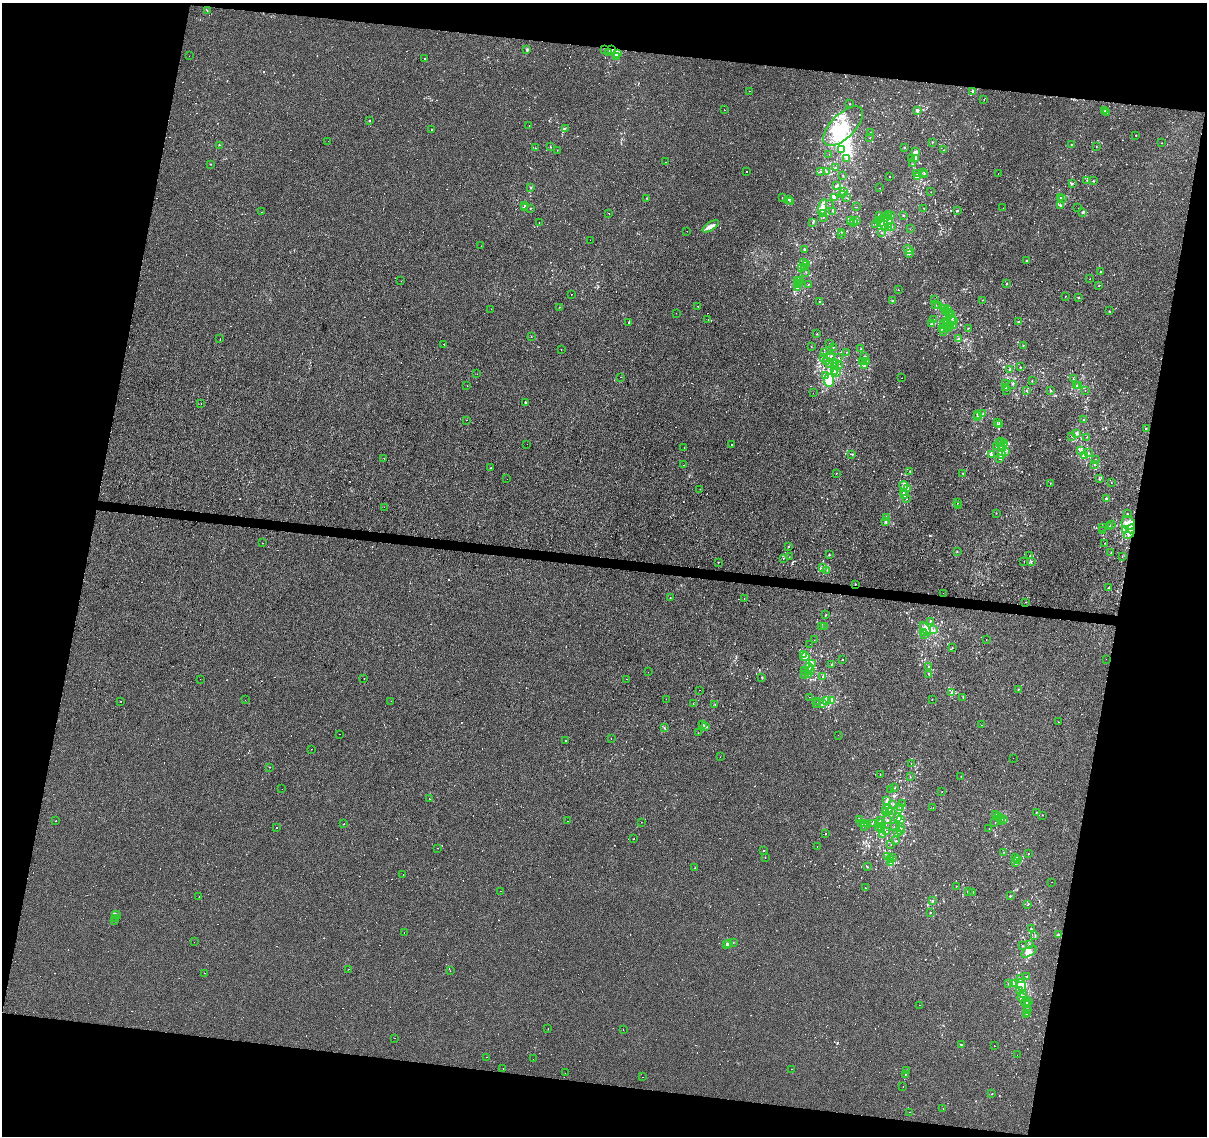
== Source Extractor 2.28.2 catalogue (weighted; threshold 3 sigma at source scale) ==
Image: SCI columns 1-4819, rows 222-4754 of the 4824 x 5035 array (HDU 1 of 3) = the unmasked area's bounding box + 8 px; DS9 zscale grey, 4 x 4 block average (1 PNG px = mean of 4 x 4 image px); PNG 1209 x 1138 px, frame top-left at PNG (2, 3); each listed source drawn as its Kron ellipse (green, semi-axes under 4 px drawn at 4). Shown black and unused: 24% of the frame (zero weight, under 3 of 4 exposures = <1% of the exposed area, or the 3 px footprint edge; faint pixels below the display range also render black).
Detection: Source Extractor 2.28.2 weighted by HDU 2 'WHT'. Background -0.00146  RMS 0.0033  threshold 0.0146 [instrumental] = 3 sigma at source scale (4.5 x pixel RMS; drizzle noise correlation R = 1.50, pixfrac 1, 0.0396/0.0396 arcsec/px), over >= 5 px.
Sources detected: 1288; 4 too faint to see at this stretch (4 x 4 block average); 13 inside a brighter object's white glare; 278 cosmic-ray / hot-pixel residue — neither listed nor drawn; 61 coinciding with a brighter row at this scale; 81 inside a brighter listed object's ellipse — not listed separately; of the other 851, all 500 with FLUX_AUTO >= 0.563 (the completeness limit of this list) listed and drawn (351 fainter detections not listed), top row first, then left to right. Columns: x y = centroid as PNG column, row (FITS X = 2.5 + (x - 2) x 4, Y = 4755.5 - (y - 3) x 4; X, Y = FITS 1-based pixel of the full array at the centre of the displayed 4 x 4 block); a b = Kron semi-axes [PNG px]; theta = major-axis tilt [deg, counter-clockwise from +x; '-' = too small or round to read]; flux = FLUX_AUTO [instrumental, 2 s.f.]
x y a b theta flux
207 11 2 2 - 0.62
527 49 2 2 - 3.5
604 49 2 2 - 1.1
612 49 2 2 - 9.8
608 52 2 2 - 1
618 53 2 2 - 2.5
189 56 2 2 - 1.7
617 57 4 3 - 6.6
425 58 2 2 - 0.73
750 91 2 2 - 0.58
973 92 2 2 - 3.3
984 99 2 2 - 0.65
850 104 2 2 - 1.5
725 110 2 2 - 3.8
917 110 2 2 - 6.1
1105 110 2 2 - 1.2
1106 112 3 2 - 2.4
369 121 2 2 - 4.6
529 125 2 2 - 2.4
843 126 25 12 45 65
565 128 3 2 - 1
432 130 2 2 - 1.7
870 132 2 2 - 0.64
1136 135 2 2 - 1.4
870 137 2 2 - 1
328 141 2 2 - 1.8
932 142 2 2 - 0.91
1162 143 2 2 - 0.99
1071 144 2 2 - 1.2
219 145 2 2 - 0.79
550 146 2 2 - 0.88
1096 146 2 2 - 0.59
535 148 2 2 - 1
905 148 2 2 - 0.79
841 149 2 2 - 1.9
557 150 2 2 - 0.86
943 150 2 2 - 0.64
916 152 3 2 - 5
829 154 2 2 - 0.76
847 158 2 2 - 0.95
916 158 3 2 - 3.8
911 159 2 2 - 1.8
666 162 2 2 - 0.63
210 164 2 2 - 0.82
913 164 2 2 - 0.74
835 168 2 2 - 1.6
747 171 2 2 - 9
827 171 2 2 - 1.6
820 172 2 2 - 1.1
924 172 2 2 - 0.6
998 173 2 2 - 0.7
917 174 2 2 - 1.5
924 174 2 2 - 1
842 175 2 2 - 0.61
918 176 4 2 - 5.6
889 177 2 2 - 1.2
1087 180 2 2 - 0.9
1093 181 2 2 - 1.2
1072 183 2 2 - 0.91
837 186 2 2 - 3.3
531 188 2 2 - 1.5
879 188 2 2 - 1.9
844 192 2 2 - 0.93
931 192 2 2 - 0.69
843 194 2 2 - 1.4
647 198 2 2 - 0.6
782 198 2 2 - 0.81
834 198 2 2 - 1.8
847 198 2 2 - 0.58
1060 198 2 2 - 0.84
1062 198 2 2 - 1.2
789 199 2 2 - 1.3
790 202 3 2 - 2.4
830 204 2 2 - 45
524 205 2 2 - 2.2
1060 205 2 2 - 2.4
524 207 2 2 - 0.72
823 207 8 3 75 10
856 207 2 2 - 0.59
530 208 2 2 - 0.97
924 208 2 2 - 0.76
1003 208 2 2 - 1.2
1078 208 2 2 - 0.59
957 210 2 2 - 1.4
832 211 2 2 - 0.62
262 212 2 2 - 0.57
1082 212 2 2 - 2.4
609 213 2 2 - 16
823 214 3 3 - 2.7
879 215 2 2 - 1.3
888 215 3 2 - 1.6
903 215 2 2 - 1.4
891 216 2 2 - 0.69
823 217 2 2 - 0.72
885 218 5 3 - 12
851 220 2 2 - 1.3
879 220 2 2 - 0.65
857 221 2 2 - 1.5
888 221 6 4 -89 13
854 222 2 2 - 0.57
539 223 2 2 - 0.82
813 223 2 2 - 0.81
880 223 3 3 - 10
884 223 7 3 -81 9.3
876 224 2 2 - 0.62
711 226 9 3 34 8.2
891 226 2 2 - 1.1
888 227 4 2 - 3.3
910 229 2 2 - 0.8
687 231 2 2 - 1
842 232 2 2 - 0.66
882 233 2 2 - 1.2
842 235 2 2 - 0.67
590 240 2 2 - 0.71
481 246 2 2 - 1.4
804 249 2 2 - 2.2
909 250 5 2 - 5.5
909 253 2 2 - 1
1027 261 2 2 - 1.3
804 262 2 2 - 4.8
807 265 2 2 - 0.81
805 267 2 2 - 0.68
802 269 2 2 - 1.5
1100 271 2 2 - 5.5
806 272 2 2 - 0.61
1090 279 2 2 - 0.61
798 280 2 2 - 0.99
401 281 2 2 - 1.3
800 281 2 2 - 1
799 283 2 2 - 2.1
798 284 2 2 - 0.6
808 284 2 2 - 1
1006 284 2 2 - 1.5
1099 285 2 2 - 0.95
798 288 3 2 - 5.9
898 290 2 2 - 0.88
571 294 2 2 - 1.1
1065 296 2 2 - 7.6
1079 298 2 2 - 1.3
935 299 2 2 - 0.58
893 300 2 2 - 0.86
982 300 2 2 - 0.65
820 301 2 2 - 6
935 305 2 2 - 0.76
698 306 2 2 - 5.8
938 306 2 2 - 1.2
560 307 2 2 - 18
491 309 2 2 - 1.9
944 309 2 2 - 1.2
947 310 3 2 - 2.8
1109 311 2 2 - 0.73
945 312 2 2 - 1.5
948 312 3 2 - 2.4
676 313 2 2 - 1.3
952 314 2 2 - 1.6
950 315 2 2 - 0.58
952 318 2 2 - 0.89
708 320 2 2 - 7.6
934 320 2 2 - 1.1
954 320 2 2 - 0.78
946 321 3 2 - 3.2
1019 321 2 2 - 2.2
628 323 2 2 - 1.7
943 323 2 2 - 2.2
932 324 2 2 - 1.4
947 324 3 2 - 2.6
950 325 2 2 - 1.3
954 326 3 2 - 1.5
947 327 5 3 - 8.2
943 328 3 3 - 6.4
968 328 2 2 - 0.68
944 331 2 2 - 1.2
817 334 2 2 - 1.3
531 336 2 2 - 0.9
220 339 2 2 - 4.9
958 339 3 2 - 2.4
444 344 2 2 - 9.2
829 344 2 2 - 0.72
1023 345 2 2 - 0.62
811 347 2 2 - 1.1
833 347 2 2 - 0.87
861 349 2 2 - 2.9
561 350 2 2 - 0.78
824 352 2 2 - 0.57
847 352 2 2 - 0.64
831 356 2 2 - 1.1
864 356 2 2 - 2
824 357 4 2 - 2.1
830 358 2 2 - 0.72
838 358 2 2 - 1.3
826 361 4 2 - 2.2
863 361 2 2 - 2.3
866 362 3 2 - 2.1
830 364 2 2 - 0.73
835 364 2 2 - 0.81
834 366 2 2 - 1.1
839 366 2 2 - 0.92
865 366 2 2 - 3.2
1020 367 2 2 - 0.86
1010 370 2 2 - 1
834 372 3 2 - 3
837 373 2 2 - 3.7
477 374 2 2 - 1.8
825 375 3 3 - 3.4
620 377 2 2 - 3.7
902 378 2 2 - 4
1073 379 3 2 - 1.1
829 380 6 5 - 26
1032 381 2 2 - 0.98
1006 384 2 2 - 0.6
1012 384 2 2 - 0.7
467 386 2 2 - 1
1076 386 2 2 - 1.3
1079 386 2 2 - 0.57
1005 387 2 2 - 1.7
1006 390 2 2 - 0.68
1026 390 2 2 - 2.6
1085 390 2 2 - 0.8
1051 391 2 2 - 2.9
813 393 2 2 - 0.91
201 403 2 2 - 0.8
525 403 2 2 - 1.6
983 413 2 2 - 0.86
978 414 2 2 - 2
977 416 2 2 - 1.5
467 420 2 2 - 0.77
1084 420 3 2 - 2.1
997 423 2 2 - 0.62
999 425 3 2 - 2.3
1146 428 2 2 - 2
1077 433 2 2 - 4.3
1072 436 2 2 - 0.85
1087 437 3 2 - 0.92
1002 442 2 2 - 1.5
999 443 2 2 - 0.6
1005 443 3 2 - 3.1
527 444 2 2 - 0.73
732 444 2 2 - 4.1
997 446 2 2 - 2.4
1002 447 2 2 - 1
684 448 2 2 - 2.2
1003 449 2 2 - 1.5
1006 451 2 2 - 0.96
1080 451 2 2 - 1.1
1088 452 2 2 - 1.1
852 454 2 2 - 0.74
992 455 3 2 - 1.8
1002 455 3 3 - 4.2
1084 456 3 2 - 5.2
384 458 2 2 - 3.1
1000 459 2 2 - 0.59
1095 460 2 2 - 0.7
1094 464 2 2 - 0.92
684 465 2 2 - 12
491 467 2 2 - 0.58
910 471 2 2 - 0.75
836 473 2 2 - 15
963 473 2 2 - 0.89
507 479 2 2 - 0.6
1099 479 2 2 - 0.57
1050 483 2 2 - 0.86
1111 483 2 2 - 0.56
904 486 4 3 - 7
700 489 2 2 - 0.69
908 489 3 2 - 5.8
903 493 2 2 - 1.1
905 494 2 2 - 1.7
1106 498 3 2 - 1.8
906 499 2 2 - 0.72
957 503 3 2 - 1.1
958 506 2 2 - 0.96
384 507 2 2 - 0.62
996 513 2 2 - 0.83
1128 514 2 2 - 0.59
887 517 3 2 - 1.6
885 522 3 2 - 1.7
1128 523 7 6 - 15
1111 524 2 2 - 1.3
1110 526 2 2 - 0.83
1103 527 2 2 - 1.2
1131 529 4 2 - 41
1126 530 3 2 - 3
1102 531 3 2 - 1.2
1129 534 6 3 41 5.7
262 543 2 2 - 1.1
1105 543 2 2 - 0.66
788 546 2 2 - 0.62
957 551 2 2 - 0.93
1111 552 2 2 - 0.95
829 554 2 2 - 2.5
1030 556 2 2 - 1
1122 556 2 2 - 0.72
789 557 2 2 - 0.64
783 558 2 2 - 0.57
1031 561 2 2 - 0.82
718 562 2 2 - 1.2
1024 562 2 2 - 0.76
823 568 2 2 - 0.9
827 570 2 2 - 0.97
855 584 2 2 - 0.78
1109 588 2 2 - 1.5
943 593 2 2 - 0.87
670 598 2 2 - 1.1
744 598 2 2 - 3.5
1025 602 2 2 - 0.59
826 615 2 2 - 1.6
930 621 2 2 - 0.92
821 626 2 2 - 0.57
824 627 2 2 - 1.1
926 629 7 4 -53 26
934 630 2 2 - 1.1
923 633 2 2 - 1.3
924 634 2 2 - 1.8
814 640 2 2 - 3.8
986 640 2 2 - 2.3
810 644 2 2 - 2.7
952 648 2 2 - 0.67
804 654 2 2 - 1.7
805 657 5 2 - 4.5
842 659 2 2 - 0.92
1106 659 2 2 - 2.1
812 663 2 2 - 2.7
831 664 2 2 - 1
928 666 3 2 - 1.1
809 668 5 3 - 6
805 671 3 2 - 2.2
810 671 2 2 - 0.95
648 672 2 2 - 5.8
804 674 2 2 - 0.9
809 674 2 2 - 1.7
929 674 2 2 - 1.9
823 676 2 2 - 0.97
762 677 2 2 - 1.5
200 679 2 2 - 1.5
364 679 2 2 - 1.8
627 679 2 2 - 0.63
1018 689 2 2 - 0.9
700 690 2 2 - 0.85
951 693 2 2 - 1.1
809 697 2 2 - 0.71
963 697 2 2 - 0.71
666 699 2 2 - 0.86
932 699 2 2 - 0.64
245 700 2 2 - 1.7
121 701 2 2 - 0.68
391 701 2 2 - 0.59
826 701 4 2 - 2.3
831 701 3 2 - 5.8
818 702 2 2 - 1.1
816 703 2 2 - 1.4
693 704 2 2 - 0.64
715 704 2 2 - 0.63
822 704 3 2 - 4
1058 722 2 2 - 0.85
703 724 2 2 - 1
981 725 2 2 - 6.6
706 727 2 2 - 0.76
664 728 2 2 - 2.1
698 733 2 2 - 0.62
339 734 2 2 - 1.1
838 735 2 2 - 0.62
611 738 2 2 - 0.59
566 741 2 2 - 1.1
311 749 2 2 - 2.3
720 757 2 2 - 5.4
1013 758 2 2 - 0.61
911 763 2 2 - 0.65
270 767 2 2 - 0.64
880 774 2 2 - 0.76
961 776 2 2 - 0.92
910 777 2 2 - 0.77
895 788 2 2 - 0.76
282 789 2 2 - 0.66
890 790 2 2 - 0.77
942 792 2 2 - 4.8
429 799 2 2 - 5.3
886 801 3 2 - 3.1
893 804 3 2 - 0.92
903 804 2 2 - 1.1
933 807 2 2 - 4.7
900 808 2 2 - 0.57
887 809 5 2 - 4.1
898 810 2 2 - 0.62
886 812 3 2 - 1.7
890 812 4 3 - 7.8
1036 812 2 2 - 1.1
996 815 2 2 - 5
1042 815 2 2 - 0.89
999 816 3 3 - 7.8
898 817 3 2 - 1.6
1001 818 2 2 - 0.75
859 819 3 2 - 1.4
900 819 4 3 - 3.6
881 820 2 2 - 1.5
888 820 2 2 - 0.71
1003 820 2 2 - 0.61
56 821 2 2 - 5.1
568 821 2 2 - 0.75
641 822 2 2 - 0.59
995 822 2 2 - 0.6
1001 822 2 2 - 0.7
872 823 2 2 - 0.58
880 823 4 2 - 3
344 824 2 2 - 74
862 824 2 2 - 0.98
865 824 2 2 - 0.86
868 824 2 2 - 1.4
865 827 2 2 - 1.4
878 827 3 2 - 1.8
882 827 3 2 - 2.5
894 827 2 2 - 0.61
276 828 2 2 - 2.2
900 828 2 2 - 4.3
989 829 2 2 - 0.56
881 830 2 2 - 1.2
901 830 2 2 - 0.79
886 831 2 2 - 1.2
897 833 2 2 - 0.79
826 834 2 2 - 46
883 835 2 2 - 0.75
634 839 2 2 - 0.65
896 841 2 2 - 1.2
891 844 2 2 - 0.71
817 846 2 2 - 1.1
438 848 2 2 - 0.81
764 850 2 2 - 1.5
1003 852 2 2 - 0.61
1028 854 2 2 - 1
765 857 2 2 - 4.5
888 857 4 2 - 2.8
892 857 2 2 - 1.6
1016 858 3 2 - 2.6
1017 859 2 2 - 2.6
890 860 2 2 - 1.4
891 862 2 2 - 1.4
1015 862 3 2 - 2.2
867 867 2 2 - 0.84
695 868 2 2 - 0.81
403 874 2 2 - 1.9
1052 882 2 2 - 0.62
956 886 2 2 - 0.66
865 888 2 2 - 1
501 891 2 2 - 1.9
968 892 2 2 - 0.61
973 892 2 2 - 0.88
1010 896 2 2 - 1.2
199 897 2 2 - 4
932 901 2 2 - 1.8
1028 905 2 2 - 0.69
930 913 2 2 - 1.2
116 915 4 3 - 4.7
116 918 2 2 - 0.57
115 921 2 2 - 0.71
1031 929 2 2 - 0.95
404 933 2 2 - 2.1
1035 935 3 2 - 1.1
1058 935 2 2 - 2.1
194 942 2 2 - 1.5
729 943 3 2 - 6
733 943 2 2 - 0.74
726 944 2 2 - 3.1
1029 944 2 2 - 1.4
1022 946 2 2 - 0.84
1029 952 8 4 30 8.9
348 969 2 2 - 1.9
450 971 2 2 - 0.81
204 973 2 2 - 4.4
1027 976 2 2 - 1.3
1020 979 2 2 - 1.4
1008 984 3 2 - 0.7
1013 984 3 2 - 3.2
1021 985 6 4 -75 22
1020 990 3 2 - 1.1
1023 994 2 2 - 0.91
1022 998 5 3 - 5.9
1028 1001 2 2 - 1.3
1026 1002 4 2 - 3.7
1028 1004 2 2 - 2
919 1005 2 2 - 1.8
1027 1009 2 2 - 0.92
1027 1013 2 2 - 1.2
1026 1015 2 2 - 1.8
548 1029 2 2 - 27
623 1030 2 2 - 0.69
394 1038 2 2 - 0.6
961 1045 2 2 - 1.5
994 1046 2 2 - 3.8
1017 1055 2 2 - 2
487 1057 2 2 - 1
533 1059 2 2 - 0.57
503 1068 2 2 - 1.3
792 1069 2 2 - 0.77
906 1071 3 2 - 1.7
565 1073 2 2 - 1.2
905 1074 2 2 - 0.62
642 1077 2 2 - 0.75
903 1086 2 2 - 3.7
992 1094 2 2 - 1.1
943 1109 2 2 - 0.59
910 1112 2 2 - 2.1
Overlapping masked pixels (flux is a lower limit): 4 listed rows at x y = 612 49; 1131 529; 1129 534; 855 584
Diffuse or blended objects may show on this block-average render without a row.